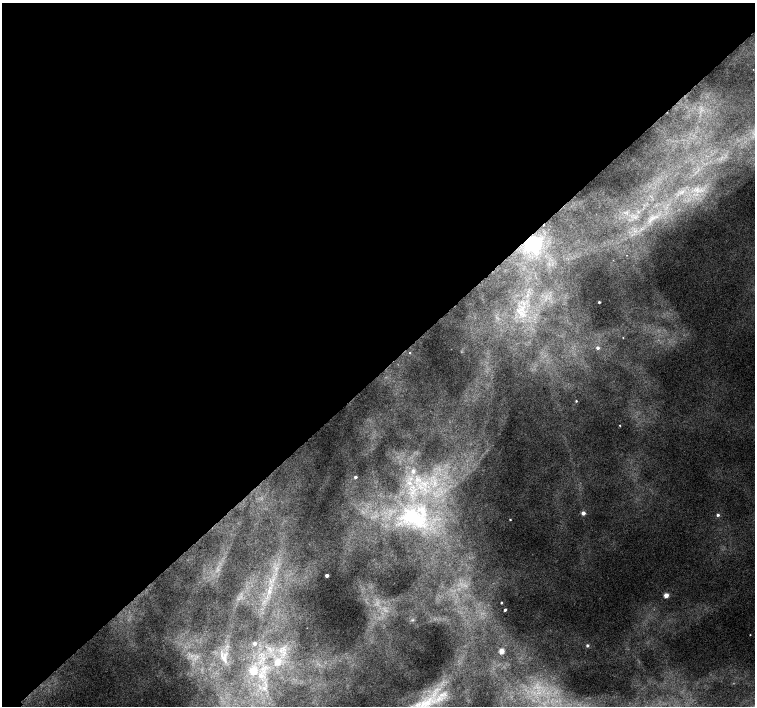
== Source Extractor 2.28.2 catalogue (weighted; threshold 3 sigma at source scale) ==
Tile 2 of 4 x 4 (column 2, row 1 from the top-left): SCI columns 1557-3062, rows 4487-5894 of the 6118 x 6093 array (HDU 1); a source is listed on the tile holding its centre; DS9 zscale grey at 2 x 2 block average (1 PNG px = mean of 2 x 2 image px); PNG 757 x 708 px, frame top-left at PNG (2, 3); no overlay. Shown black and unused: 53% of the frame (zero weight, under 2 of 3 exposures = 3% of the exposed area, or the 3 px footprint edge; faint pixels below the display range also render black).
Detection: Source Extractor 2.28.2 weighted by HDU 2 'WHT'; one run over the whole footprint, this tile lists its part. Background 0.00991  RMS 0.0058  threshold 0.0261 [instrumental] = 3 sigma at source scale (4.5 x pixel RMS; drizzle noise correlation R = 1.50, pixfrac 1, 0.0396/0.0396 arcsec/px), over >= 5 px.
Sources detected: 45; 2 too faint to see at this stretch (2 x 2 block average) — not listed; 3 inside a brighter listed object's ellipse — not listed separately; the other 40 listed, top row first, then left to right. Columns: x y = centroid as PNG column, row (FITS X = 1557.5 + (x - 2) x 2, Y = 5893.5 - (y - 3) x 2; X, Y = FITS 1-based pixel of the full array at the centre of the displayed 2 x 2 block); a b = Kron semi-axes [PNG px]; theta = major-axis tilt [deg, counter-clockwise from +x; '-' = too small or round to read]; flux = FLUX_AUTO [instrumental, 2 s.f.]
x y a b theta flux
753 69 2 2 - 0.37
697 189 4 4 - 3.4
682 192 4 2 - 1.9
635 218 6 2 -50 1.8
652 218 8 3 38 6.2
533 244 25 23 13 80
627 255 2 2 - 0.43
599 302 2 2 - 2.5
523 315 10 7 -62 14
623 337 2 2 - 0.7
598 348 3 3 - 4.7
410 353 2 2 - 1.9
576 401 2 2 - 1.4
620 425 2 2 - 0.99
413 471 5 4 - 3.9
355 477 3 3 - 3.6
411 479 4 2 - 1.4
583 513 3 3 - 11
718 515 3 3 - 4.1
414 518 44 24 -24 120
510 520 2 2 - 1.4
276 568 5 3 - 2.9
327 575 2 2 - 9.2
269 591 9 5 84 7.7
666 595 3 3 - 28
501 603 2 2 - 1.7
505 610 2 2 - 4.1
412 620 5 3 - 1.8
254 643 3 3 - 7.6
587 645 3 3 - 3.4
269 648 5 3 - 3.3
283 649 9 5 -58 7.9
501 651 3 3 - 37
263 658 6 2 0 2.8
224 659 15 8 -69 14
277 662 6 5 - 17
253 671 3 3 - 52
260 676 5 5 - 8.7
264 688 7 3 -54 3.8
424 704 64 20 39 110
Overlapping masked pixels (flux is a lower limit): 1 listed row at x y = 533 244
Isophote crosses this tile's border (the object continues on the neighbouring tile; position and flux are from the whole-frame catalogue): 1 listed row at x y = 424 704
Diffuse or blended objects may show on this block-average render without a row.